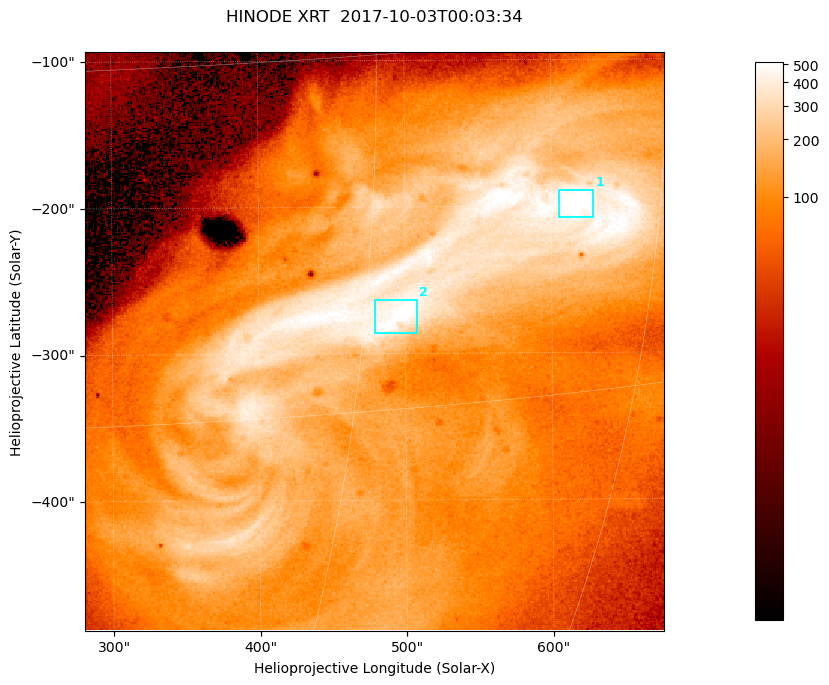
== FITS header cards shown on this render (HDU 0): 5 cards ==
TELESCOP= 'HINODE  '           /
INSTRUME= 'XRT     '           /
DATE_OBS= '2017-10-03T00:03:34.514' /
CTYPE1  = 'Solar-X '           /
CTYPE2  = 'Solar-Y '           /

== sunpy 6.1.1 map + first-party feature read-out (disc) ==
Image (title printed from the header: HINODE XRT  2017-10-03T00:03:34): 384 x 384 px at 1.03 arcsec/px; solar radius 958 arcsec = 932 px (partial field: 5.4% of the solar disc is inside the frame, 100% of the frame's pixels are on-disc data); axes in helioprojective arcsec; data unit not stated in the header (colour bar unlabelled)
Orientation: roll -0.357 deg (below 1 deg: not rotated)
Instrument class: DISC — disc imager (sunpy class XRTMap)
Bright regions (active regions / flare kernels): reference = the on-disc median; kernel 3 px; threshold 5 sigma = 378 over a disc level ~104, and >= 1.15x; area >= 147 px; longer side >= 5 px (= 5.1 arcsec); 2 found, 2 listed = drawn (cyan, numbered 1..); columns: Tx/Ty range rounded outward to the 5 arcsec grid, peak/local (2 s.f.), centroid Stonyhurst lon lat
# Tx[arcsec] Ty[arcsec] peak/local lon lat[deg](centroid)
1 605..630 -210..-185 5.5 +40 -7
2 475..510 -290..-260 5.5 +32 -11